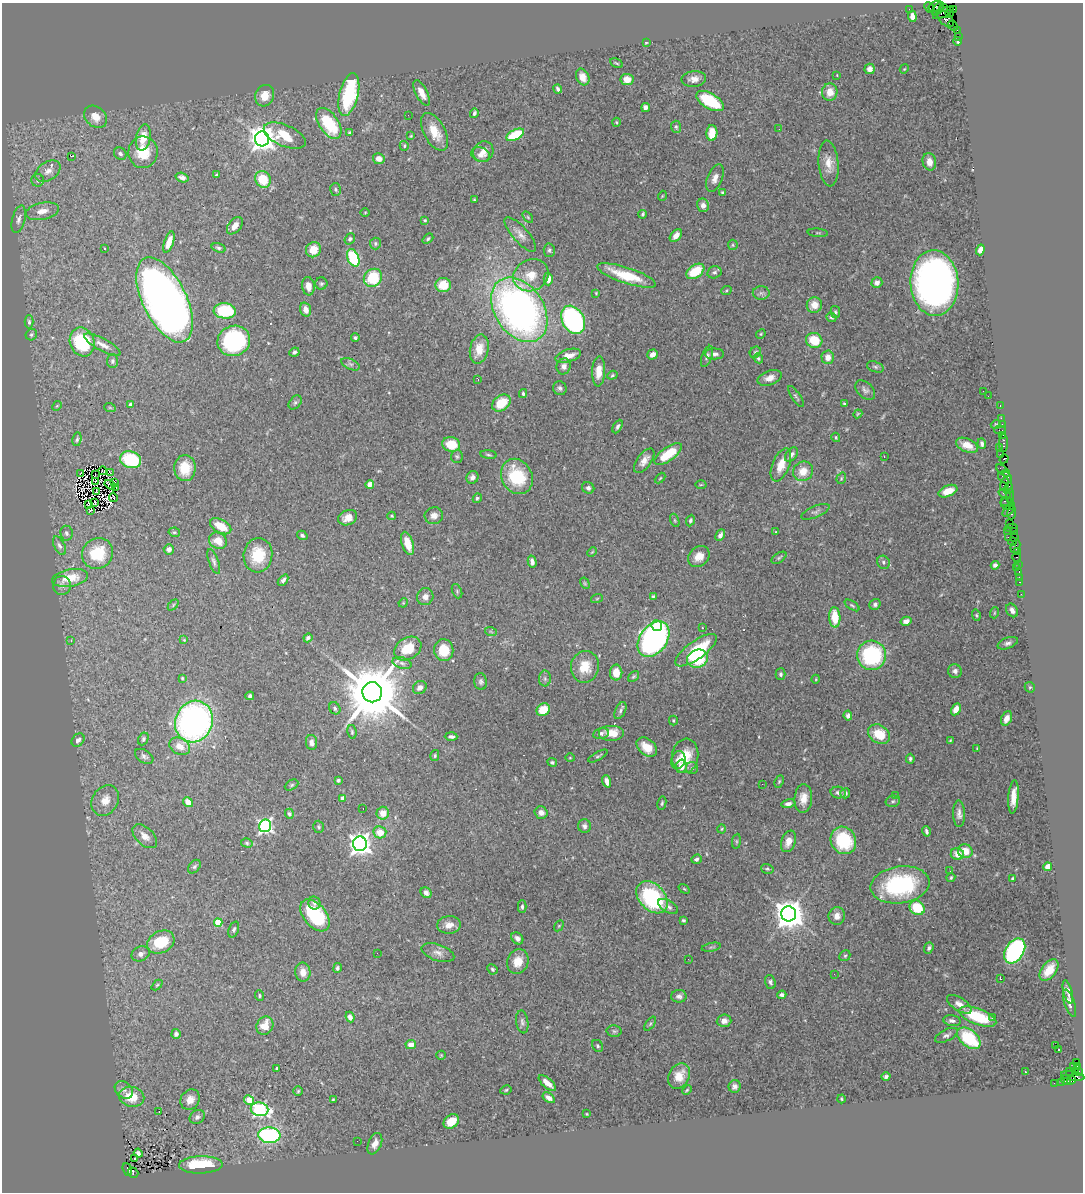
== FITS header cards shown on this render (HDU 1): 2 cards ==
NAXIS1  =                 1081
NAXIS2  =                 1190

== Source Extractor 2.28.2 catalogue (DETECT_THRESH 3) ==
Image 1081 x 1190 px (HDU 1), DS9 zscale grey, 1 PNG px = 1 image px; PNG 1085 x 1194 px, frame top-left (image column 1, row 1190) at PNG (2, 3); each listed source drawn as its Kron ellipse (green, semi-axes under 4 px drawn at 4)
Background 1.66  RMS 0.053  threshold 0.158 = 3 sigma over >= 5 px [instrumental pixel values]
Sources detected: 466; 7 with non-positive FLUX_AUTO (blend fragments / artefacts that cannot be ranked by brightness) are neither listed nor drawn; the other 459 listed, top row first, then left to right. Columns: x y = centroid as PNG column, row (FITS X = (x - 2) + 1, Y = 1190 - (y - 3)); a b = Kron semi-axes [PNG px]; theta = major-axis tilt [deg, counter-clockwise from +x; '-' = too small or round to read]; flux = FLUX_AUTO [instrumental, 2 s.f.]
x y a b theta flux
935 6 7 4 33 280
929 7 6 2 -48 350
943 8 3 2 - 82
909 9 2 2 - 42
938 9 8 3 56 390
954 9 4 2 - 75
943 13 11 3 26 720
950 14 3 3 - 270
912 16 5 4 - 23
946 19 10 6 -42 1000
953 26 5 2 - 140
957 30 4 2 - 120
958 36 2 2 - 27
958 41 4 3 - 6.1
646 43 4 2 - 2.5
616 63 7 3 -27 4.3
870 69 5 5 - 20
904 69 5 3 - 3
837 75 2 2 - 2.1
583 77 9 6 -65 25
627 79 6 5 - 35
694 79 12 8 5 23
558 89 4 3 - 7.7
830 92 8 7 - 44
422 93 14 6 -63 28
349 95 22 9 76 320
265 96 11 9 65 45
710 101 15 7 -30 190
645 107 4 4 - 16
474 113 5 3 - 9.4
408 115 2 2 - 5.7
95 117 13 9 -41 41
616 122 4 4 - 3.7
329 123 17 9 -56 190
676 127 6 5 - 6.6
779 129 2 2 - 5.8
435 132 20 10 -62 63
350 133 4 3 - 6.5
712 133 8 5 87 67
515 135 9 5 26 160
285 136 22 10 -23 98
411 136 3 3 - 3.4
143 137 13 7 79 52
262 139 7 7 - 3700
404 146 5 4 - 4.5
143 152 16 14 -88 88
483 152 11 9 49 31
120 154 7 5 -37 9
480 155 10 7 -21 23
71 156 3 2 - 44
379 159 6 5 - 24
929 162 9 6 -78 30
829 163 23 10 -85 46
48 171 14 9 33 26
216 175 4 3 - 5.9
182 178 6 4 -17 14
715 178 14 7 68 24
263 179 8 7 - 110
38 180 6 6 - 9.1
335 189 6 5 - 6.4
723 192 4 3 - 5.1
662 196 5 3 - 3
474 200 3 2 - 3.2
703 205 7 6 - 16
42 211 17 8 12 36
365 212 5 3 - 2.9
643 214 4 3 - 5.5
528 217 6 3 -54 4.2
19 219 14 6 75 17
425 220 4 3 - 4.2
235 226 10 6 50 24
818 233 10 3 -5 3.3
520 234 22 7 -48 27
676 236 7 5 47 26
350 239 6 5 - 7.6
428 239 6 3 39 6.4
169 242 11 4 71 44
375 243 6 5 - 7.5
733 245 5 5 - 4.8
218 248 7 4 -18 6.8
105 249 3 3 - 8.5
313 250 8 7 - 57
549 250 6 5 - 8
980 250 5 4 - 19
353 258 9 5 -67 210
695 271 10 6 35 110
714 272 7 6 - 9.3
531 275 18 15 25 71
627 275 31 8 -18 140
373 278 9 8 - 150
548 279 6 4 89 30
877 283 5 5 - 17
934 283 33 24 -87 2200
321 284 6 6 - 7.4
443 285 8 7 - 77
308 286 9 6 -83 27
726 291 5 3 - 3.4
596 293 4 4 - 3.4
761 293 8 6 -1 9.8
164 300 46 22 -64 3200
814 305 8 7 - 39
305 309 7 5 -72 22
519 310 35 24 -56 1800
225 311 11 7 -4 180
835 312 6 4 -78 5.8
831 317 5 4 - 6.6
573 320 15 11 -61 650
29 322 6 4 -88 7.7
761 334 5 4 - 4
31 335 6 5 - 7.8
355 338 4 3 - 6.7
814 340 8 7 - 90
234 341 16 15 - 430
82 342 15 12 -69 210
102 345 20 6 -29 28
479 349 15 9 78 55
294 352 5 4 - 8.1
755 352 6 5 - 6.8
652 354 5 4 - 21
714 354 9 5 0 13
568 356 13 6 16 39
707 356 11 5 70 11
828 357 7 6 - 30
758 358 5 4 - 5.9
112 361 7 5 89 7.3
350 364 10 5 -26 9.9
564 366 8 7 - 17
875 367 9 5 -18 7.7
599 371 15 6 87 47
612 375 5 4 - 5.3
770 378 12 7 20 27
478 379 3 2 - 3.4
560 388 7 6 - 9.3
865 390 12 7 -44 13
983 391 2 2 - 2.9
523 394 4 3 - 5.9
988 396 3 2 - 5.1
796 397 12 3 -56 6.7
295 402 8 5 49 7.3
501 403 10 7 38 92
130 404 4 3 - 7
844 404 4 3 - 5.4
57 406 5 4 - 3.8
1000 406 3 2 - 86
110 408 6 3 -19 3.7
858 414 4 3 - 4.1
1001 418 2 2 - 69
996 424 5 3 - 3.1
1002 424 2 2 - 54
617 427 7 4 62 8.3
1000 430 5 2 - 330
1003 435 3 2 - 140
836 437 5 3 - 3.8
77 439 7 4 78 6.5
1004 443 9 3 -89 370
451 444 9 7 -12 89
982 444 5 3 - 8.2
967 445 11 6 -23 37
999 447 3 2 - 130
668 454 16 7 36 120
1000 454 3 3 - 280
488 455 8 3 -7 5.2
791 455 8 5 52 14
457 456 6 6 - 6.5
884 456 3 2 - 14
1004 459 5 4 - 390
131 460 11 8 -19 200
644 461 14 7 53 26
781 465 17 8 68 51
185 468 13 11 -88 76
1003 470 8 3 -41 150
103 471 4 2 - 4
803 471 10 9 - 48
81 473 3 2 - 10
110 473 3 2 - 1.7
1006 473 4 2 - 130
95 474 3 2 - 1.5
517 476 18 15 -62 190
472 477 6 5 - 15
660 478 6 3 45 4.2
841 478 6 4 70 4.8
1005 478 7 5 -31 760
96 481 2 2 - 3.2
115 482 3 2 - 7.4
370 484 4 4 - 30
1005 484 7 4 79 630
110 485 6 3 -34 1.3
701 485 5 3 - 3.3
116 487 3 2 - 5.6
588 488 6 5 - 11
1008 488 6 4 73 400
948 491 10 5 22 44
96 492 3 2 - 1.8
1005 494 6 2 -18 200
1010 496 7 2 89 460
113 497 4 2 - 3
477 498 5 4 - 5.6
1004 501 3 3 - 310
95 502 3 3 - 3.5
1008 504 7 6 - 510
88 505 3 2 - 4.9
91 510 3 2 - 4.1
1009 510 7 3 48 270
815 512 15 5 23 13
1012 512 7 3 82 350
392 516 4 4 - 3.6
434 516 9 8 - 23
348 518 10 7 23 30
675 520 7 4 -70 4.6
690 521 6 4 66 7
1010 523 2 2 - 110
221 526 11 7 -28 67
1012 528 6 2 0 220
1007 531 4 2 - 220
1014 531 4 3 - 120
174 532 6 4 -10 6
776 532 3 2 - 6.4
66 533 7 6 - 9.9
302 535 5 4 - 8.7
720 535 6 4 63 13
1008 537 3 2 - 290
1015 537 3 2 - 120
218 541 9 7 -29 48
1013 542 4 2 - 200
408 543 12 5 -72 60
59 546 10 5 -61 11
1015 546 6 4 65 350
169 549 5 5 - 20
592 552 5 3 - 3.2
1017 552 3 2 - 96
98 554 16 14 41 130
258 555 17 14 85 120
699 556 12 9 43 35
779 558 8 4 34 6.1
1017 558 5 3 - 200
214 561 13 5 -71 11
532 562 6 4 -76 13
883 562 7 6 - 8.2
1018 564 2 2 - 28
995 565 4 4 - 11
1016 568 3 2 - 67
1019 572 4 3 - 200
1019 577 2 2 - 30
70 578 18 8 10 70
283 580 6 4 49 9.5
1020 582 3 2 - 120
585 583 6 4 -60 4.5
62 586 9 9 - 16
457 591 7 4 -67 6.2
1021 594 2 2 - 27
653 596 4 3 - 4.9
425 597 8 8 - 20
597 598 6 4 20 4.4
403 603 5 4 - 3.3
875 604 6 5 - 9.2
173 605 6 4 47 4.7
852 605 8 4 -34 5.3
1012 610 7 5 -56 16
994 613 5 3 - 3.6
976 615 6 4 -73 4.6
835 617 10 5 -87 72
906 621 5 4 - 19
657 626 5 5 - 71
702 628 3 2 - 5
491 632 6 3 -20 4.7
308 638 5 4 - 8.5
654 639 19 13 54 1200
184 640 4 3 - 2.9
71 641 3 2 - 3.2
1008 643 10 5 21 13
408 649 14 10 31 82
444 650 11 9 -82 90
696 650 25 9 36 170
872 655 14 14 - 330
697 659 10 9 - 180
402 663 9 5 -16 11
585 667 16 14 80 71
955 671 7 6 - 12
616 673 8 6 90 53
781 674 5 5 - 7.9
633 676 6 4 40 5.7
182 678 4 4 - 3.6
545 679 8 6 -89 9.2
816 679 4 3 - 2.6
481 682 8 6 -80 9.7
1030 687 5 5 - 5
420 688 7 6 - 14
372 692 10 10 - 32000
250 696 4 3 - 8.5
335 708 6 5 - 7.4
956 709 6 4 62 32
543 710 7 6 - 77
620 710 9 5 64 11
848 716 5 4 - 15
1007 718 7 5 68 30
194 721 21 18 67 1300
673 721 5 3 - 4.2
352 732 7 4 -81 5.8
601 733 8 5 12 12
612 733 13 8 0 47
879 734 12 9 -34 91
451 737 6 4 -3 8.6
143 739 7 5 64 7.5
78 740 7 5 47 13
950 740 3 3 - 2.6
311 742 7 5 -81 13
180 746 11 8 -27 36
647 747 11 8 -41 47
977 748 4 3 - 2.8
435 755 5 4 - 5.3
144 756 10 6 -32 11
598 756 11 3 28 5.6
685 756 17 13 83 80
570 758 5 3 - 2.8
910 759 5 4 - 7.3
678 760 9 7 73 22
552 762 5 4 - 5.8
681 766 6 5 - 35
692 768 6 6 - 8.2
338 780 3 3 - 8.4
607 781 6 4 -72 21
779 781 6 4 63 5.1
762 784 2 2 - 6.3
292 785 7 5 28 5.7
838 792 7 5 -13 11
845 793 5 4 - 9.3
895 795 2 2 - 7.3
1013 797 17 5 85 36
343 798 4 4 - 24
803 798 14 9 87 40
105 800 16 13 60 52
893 801 7 5 13 7.2
188 802 5 4 - 42
662 803 7 4 79 5.3
788 804 7 4 10 12
363 808 3 2 - 4
383 813 6 6 - 43
541 813 6 6 - 22
289 814 5 4 - 8.5
959 814 13 6 -89 17
265 826 6 6 - 800
584 826 7 6 - 13
318 827 6 5 - 5.7
722 829 4 3 - 3.2
926 831 5 3 - 8.4
380 832 6 6 - 48
145 836 15 8 -43 28
843 840 14 12 -61 200
736 841 7 4 82 4.4
788 841 11 7 68 34
247 843 6 4 -17 5.9
360 844 7 7 - 2600
965 851 7 7 - 50
957 854 6 6 - 38
696 859 5 4 - 7.7
194 867 8 5 50 6.9
1048 867 4 4 - 66
767 869 6 5 - 5.8
950 871 3 2 - 3.8
951 878 4 3 - 4.3
1012 878 4 3 - 4.3
900 885 30 18 8 390
684 889 6 3 -36 3.5
426 893 6 5 - 14
652 897 18 13 -47 360
314 903 6 6 - 12
668 906 11 6 -31 13
522 907 6 4 90 6.8
917 908 8 6 -35 120
789 914 7 7 - 5900
315 915 18 11 -50 250
837 916 9 8 - 20
683 920 4 4 - 5.8
218 923 4 4 - 140
449 925 12 9 6 30
559 926 6 4 59 4.5
234 929 8 5 69 7.9
517 938 7 5 -46 14
161 942 14 10 28 130
711 947 10 3 11 5.2
929 948 6 4 71 6.9
1015 951 13 9 57 520
377 953 3 2 - 3.5
438 953 17 8 -19 22
141 954 9 7 23 16
845 956 6 5 - 6
688 959 2 2 - 7.5
518 961 12 10 66 52
337 968 5 4 - 8.2
492 969 5 4 - 5.1
1049 970 12 7 52 50
303 972 9 7 -81 33
834 974 3 2 - 4.9
1000 978 4 2 - 4.2
770 982 7 5 -72 7.8
157 985 6 4 44 5
1068 992 12 4 -76 14
782 995 4 3 - 9.1
259 996 5 4 - 5.8
679 996 7 6 - 13
1070 1003 14 5 -71 18
959 1004 14 6 -33 23
350 1017 5 4 - 12
978 1017 19 8 -20 130
993 1017 3 3 - 6.8
724 1021 7 6 - 18
952 1021 9 5 -8 11
522 1022 11 6 -81 11
650 1024 8 4 54 6
265 1026 9 8 - 53
614 1031 7 5 -12 6.7
176 1034 5 4 - 12
946 1035 12 5 26 12
969 1038 13 8 -41 180
411 1044 5 4 - 28
1055 1045 3 2 - 8.3
598 1046 6 5 - 6.7
1059 1050 3 3 - 4.9
441 1055 5 4 - 3.9
1077 1062 3 3 - 1300
1073 1066 2 2 - 32
1078 1066 4 3 - 62
277 1068 3 3 - 5
1069 1071 3 2 - 120
1079 1071 3 3 - 83
1025 1072 3 2 - 4
1075 1072 3 3 - 570
679 1076 13 10 62 47
1073 1076 12 4 -9 1100
886 1077 4 3 - 8.1
1066 1080 5 4 - 290
1071 1080 4 3 - 450
1061 1082 3 2 - 86
547 1083 10 4 -40 34
1054 1083 2 2 - 36
735 1086 6 6 - 12
124 1090 10 7 -42 18
506 1090 5 4 - 5
687 1090 5 3 - 3.8
298 1091 5 5 - 4.8
131 1097 13 10 -12 82
549 1098 7 4 -35 21
333 1099 3 2 - 3.1
842 1099 4 3 - 3.5
190 1100 11 9 55 33
249 1100 5 4 - 76
260 1109 9 7 -11 570
159 1112 2 2 - 3.4
587 1114 3 3 - 2.9
197 1117 8 6 34 12
451 1122 8 6 39 65
269 1135 11 8 -4 480
357 1141 2 2 - 7
375 1144 11 6 67 25
138 1153 4 3 - 6.3
134 1158 3 2 - 15
201 1165 22 8 2 220
127 1170 6 4 -71 460
133 1173 5 5 - 730
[7 non-positive-flux detections neither listed nor drawn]